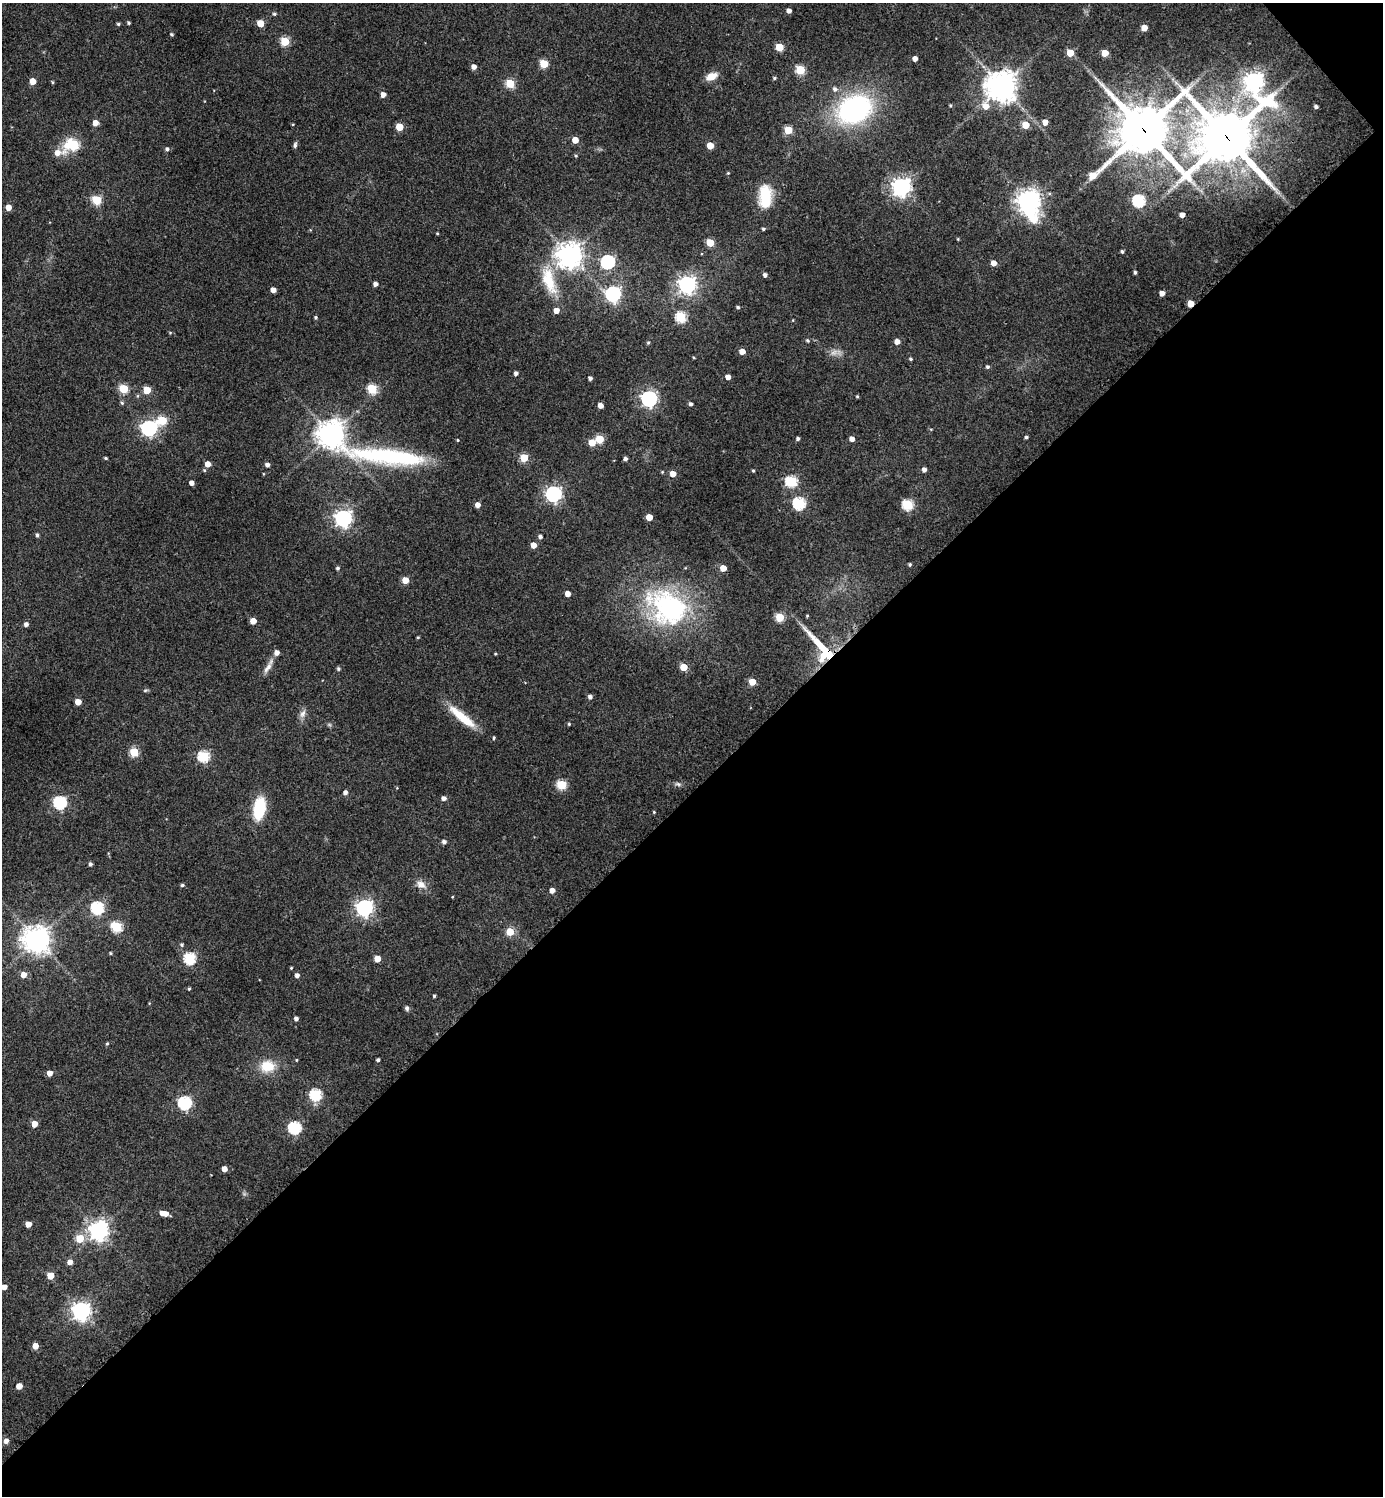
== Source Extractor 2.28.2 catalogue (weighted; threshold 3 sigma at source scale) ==
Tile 12 of 4 x 4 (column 4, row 3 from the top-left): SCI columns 4446-5826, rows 1501-2994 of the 5989 x 5991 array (HDU 1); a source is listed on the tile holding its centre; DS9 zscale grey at full resolution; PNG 1385 x 1498 px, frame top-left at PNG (2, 3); no overlay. Shown black and unused: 47% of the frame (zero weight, under 3 of 4 exposures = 1% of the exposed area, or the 3 px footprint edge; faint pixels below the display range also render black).
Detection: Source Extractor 2.28.2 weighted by HDU 2 'WHT'; one run over the whole footprint, this tile lists its part. Background 0.0624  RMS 0.0053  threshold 0.024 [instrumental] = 3 sigma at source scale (4.5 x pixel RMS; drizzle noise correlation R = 1.50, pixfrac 1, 0.05/0.05 arcsec/px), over >= 5 px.
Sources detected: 200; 1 too faint to see at this stretch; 1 long thin detection or spike segment (spike, bleed or trail) — not listed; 4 inside a brighter listed object's ellipse — not listed separately; the other 194 listed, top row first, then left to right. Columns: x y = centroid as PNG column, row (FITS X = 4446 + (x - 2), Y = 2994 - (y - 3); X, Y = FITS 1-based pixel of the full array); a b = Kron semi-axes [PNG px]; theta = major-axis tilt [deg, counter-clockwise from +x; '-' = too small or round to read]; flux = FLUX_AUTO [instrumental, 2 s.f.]
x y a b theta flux
789 11 4 4 - 2.8
274 14 5 4 - 0.86
129 23 3 3 - 0.84
260 23 5 5 - 11
118 24 4 3 - 0.83
1144 28 5 4 - 7
172 34 4 4 - 0.78
285 41 5 5 - 25
779 47 5 5 - 16
1070 53 5 5 - 11
1105 53 5 5 - 9.9
915 59 4 4 - 3.4
544 64 5 5 - 20
474 67 5 4 - 2.9
800 70 5 5 - 26
711 76 12 8 22 6.6
774 78 4 3 - 0.85
33 81 5 4 - 7.3
1254 81 9 8 - 280
52 82 4 3 - 0.62
510 83 5 5 - 21
1001 86 12 10 50 700
835 89 6 6 - 1.8
383 95 5 4 - 3.6
950 106 4 4 - 0.59
1316 107 4 3 - 1.6
854 109 30 22 23 110
1045 122 5 5 - 4.9
95 123 5 4 - 5.2
1026 125 5 5 - 11
399 127 5 5 - 14
788 130 5 5 - 17
1144 130 22 20 37 2500
1227 137 20 19 - 2900
575 140 5 4 - 7
73 144 9 6 20 37
295 145 8 4 79 1.3
710 146 5 4 - 9.1
167 149 5 5 - 1.4
57 153 8 7 - 4.5
576 156 5 3 - 0.52
728 173 4 3 - 0.58
901 187 7 7 - 280
765 196 23 13 90 21
97 200 5 5 - 27
1138 201 6 6 - 60
1029 202 10 8 -77 440
8 207 5 4 - 6.1
1182 215 4 4 - 3.3
763 229 4 3 - 0.75
437 233 5 3 - 0.47
958 239 4 3 - 0.5
710 243 5 5 - 16
1122 252 3 3 - 0.97
570 255 8 8 - 590
608 262 6 6 - 98
993 263 5 4 - 4.3
1135 272 4 3 - 1.1
765 275 4 4 - 1.8
549 281 41 15 -71 19
376 284 4 4 - 2.2
687 284 7 7 - 220
273 290 4 4 - 4.3
1162 293 4 4 - 3.8
613 294 6 6 - 140
1191 303 5 4 - 8.1
738 307 4 4 - 0.9
316 317 4 4 - 0.7
681 317 6 5 - 41
170 333 5 3 - 0.53
807 341 5 5 - 0.83
897 342 5 4 - 3.7
648 343 4 4 - 0.66
742 351 4 4 - 5.4
694 358 4 2 - 0.48
911 359 4 4 - 0.81
987 367 4 4 - 1
516 373 4 4 - 1.9
728 377 4 4 - 3.2
590 378 4 3 - 1.3
124 389 5 5 - 25
372 389 5 5 - 32
147 390 5 5 - 14
857 396 4 3 - 0.57
649 399 6 6 - 170
122 403 5 5 - 0.87
691 404 4 4 - 1.4
600 405 4 4 - 4.1
162 420 6 5 - 23
149 428 6 6 - 170
331 434 10 9 - 610
1026 437 4 3 - 0.9
599 439 5 5 - 19
798 439 4 4 - 1.2
852 439 4 4 - 3.4
458 440 4 3 - 0.53
592 443 5 5 - 8.9
389 456 105 17 -7 73
106 458 4 3 - 0.74
524 458 5 5 - 18
625 459 4 4 - 1.4
208 464 5 4 - 4.9
267 465 4 4 - 2.1
204 470 5 4 - 0.64
924 470 5 4 - 2.1
753 471 4 3 - 0.68
662 472 4 4 - 0.52
673 474 5 4 - 5.8
791 481 6 5 - 48
191 483 4 4 - 2.9
553 494 6 6 - 180
799 503 6 6 - 62
478 505 4 4 - 3.7
907 505 5 5 - 45
649 517 5 4 - 8.9
343 518 6 6 - 210
37 535 5 4 - 1.1
540 537 4 4 - 1.5
533 545 4 4 - 5.6
910 564 3 3 - 0.83
338 568 5 4 - 0.98
723 568 5 4 - 6.4
405 580 5 5 - 7.9
568 594 4 4 - 4.1
669 607 52 39 -29 94
807 616 4 3 - 0.48
780 617 5 5 - 22
253 621 5 4 - 6.2
26 624 5 4 - 2
418 637 4 3 - 0.53
495 654 3 3 - 0.49
824 655 10 9 - 7.3
683 667 5 5 - 12
268 668 20 6 56 3.6
338 669 5 5 - 0.85
752 682 5 5 - 8.9
145 690 7 3 9 0.73
590 697 4 4 - 1.8
78 702 4 4 - 7
303 714 12 7 68 2.7
462 717 40 9 -39 15
569 724 4 4 - 0.68
494 738 5 3 - 0.53
134 752 5 5 - 23
204 756 6 5 - 48
678 784 9 5 -14 1.4
562 785 5 5 - 30
345 793 5 4 - 2.1
444 798 5 4 - 2.3
60 802 6 6 - 79
259 808 20 10 80 26
654 812 4 3 - 0.53
444 842 5 4 - 1.7
90 864 4 4 - 1.4
421 884 14 9 -33 4.1
182 885 4 4 - 0.95
552 890 4 4 - 3.8
97 908 6 6 - 73
364 908 6 6 - 200
116 927 6 5 - 44
510 932 5 5 - 13
37 940 9 9 - 580
182 945 6 4 -1 0.82
110 953 4 3 - 0.58
190 958 6 6 - 54
377 959 5 5 - 7.3
291 968 3 3 - 0.53
24 975 5 5 - 5
297 975 4 4 - 2.1
189 989 4 3 - 0.68
434 996 3 3 - 0.72
407 1008 7 5 -75 1.3
296 1018 4 4 - 1.9
107 1043 4 4 - 0.66
296 1060 4 3 - 0.46
378 1060 4 3 - 1.2
267 1066 15 11 4 13
50 1073 4 4 - 4.6
315 1095 6 6 - 54
184 1103 6 6 - 82
34 1124 5 4 - 6.7
295 1128 6 6 - 69
224 1169 4 4 - 4.2
166 1214 5 4 - 2.9
28 1224 4 4 - 5.1
99 1231 7 7 - 310
80 1239 5 5 - 17
70 1262 5 5 - 3.2
50 1275 5 5 - 8.9
4 1287 4 4 - 3.7
81 1311 7 7 - 280
35 1346 5 4 - 5.3
19 1386 5 4 - 5.9
6 1441 5 5 - 2.7
Overlapping masked pixels (flux is a lower limit): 4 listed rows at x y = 1144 130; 1227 137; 1191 303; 824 655